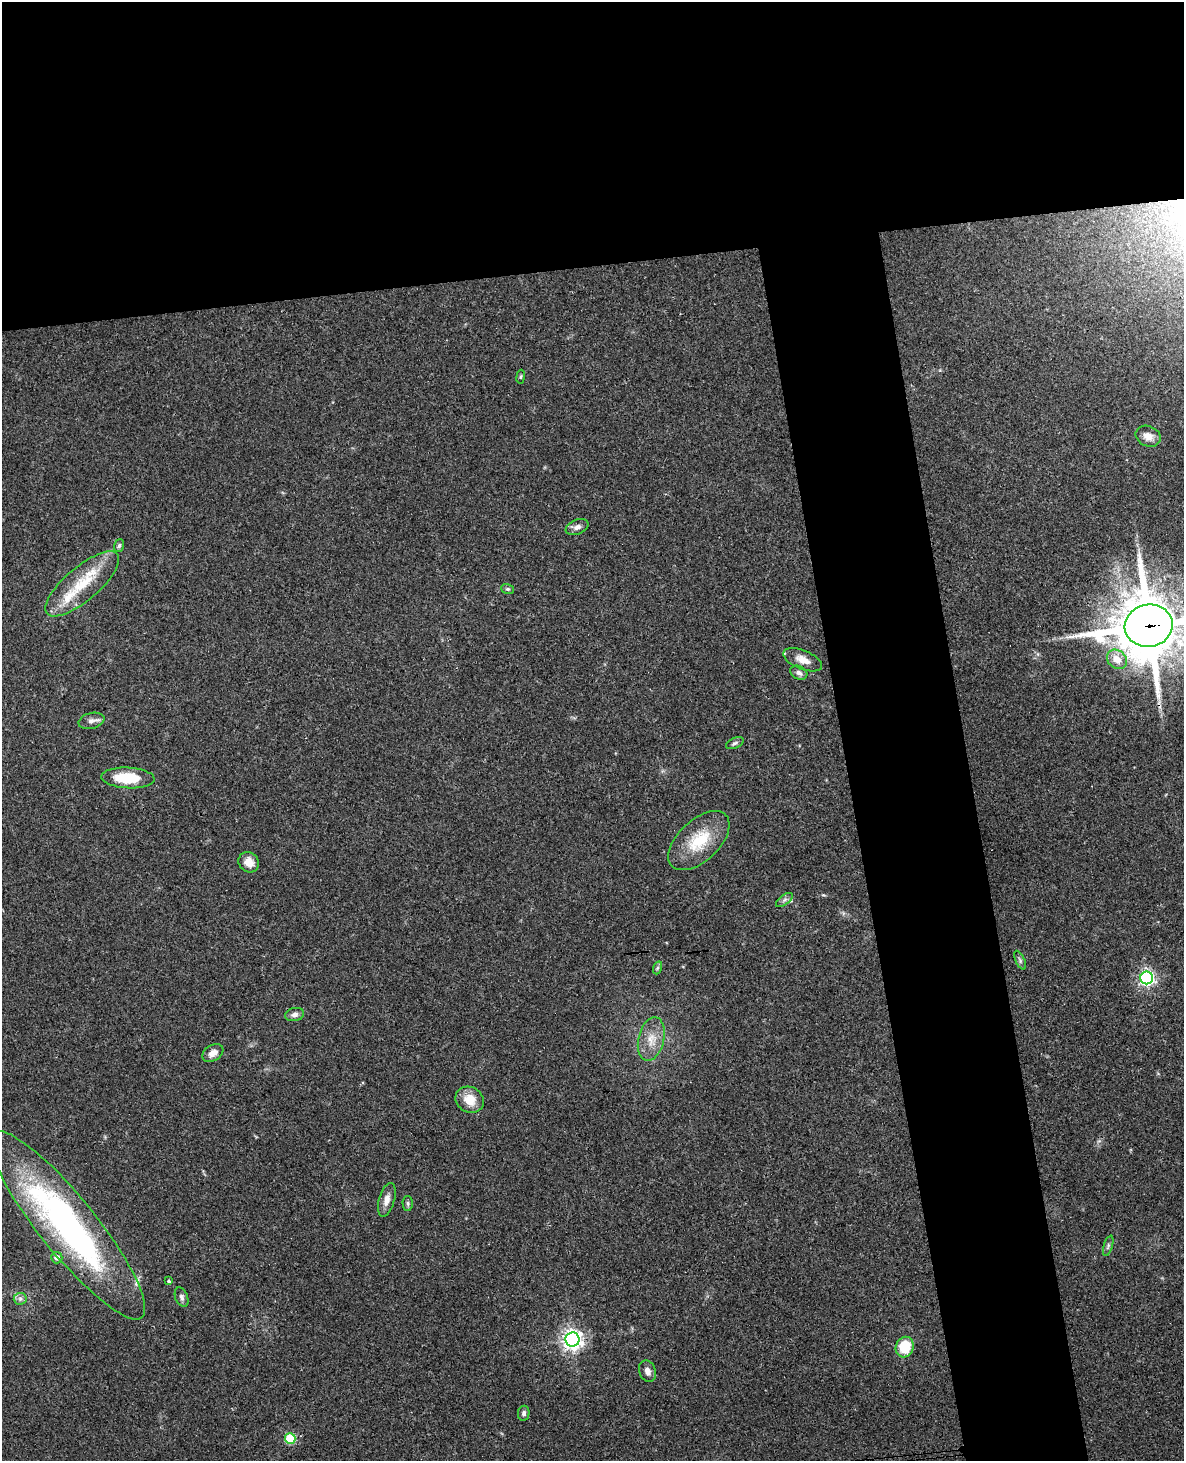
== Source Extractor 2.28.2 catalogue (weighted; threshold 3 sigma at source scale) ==
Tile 2 of 4 x 3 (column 2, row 1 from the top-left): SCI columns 1241-2422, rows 3172-4630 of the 4843 x 4777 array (HDU 1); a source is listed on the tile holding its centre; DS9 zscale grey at full resolution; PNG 1186 x 1463 px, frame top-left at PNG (2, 2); each listed source drawn as its Kron ellipse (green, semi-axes under 4 px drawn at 4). Shown black and unused: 27% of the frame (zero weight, under 3 of 4 exposures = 6% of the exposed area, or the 3 px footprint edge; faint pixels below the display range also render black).
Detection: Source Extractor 2.28.2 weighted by HDU 2 'WHT'; one run over the whole footprint, this tile lists its part. Background 0.0648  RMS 0.0049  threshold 0.0219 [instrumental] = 3 sigma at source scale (4.5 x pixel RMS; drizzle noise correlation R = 1.50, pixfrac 1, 0.05/0.05 arcsec/px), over >= 5 px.
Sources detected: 38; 1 cosmic-ray / hot-pixel residue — neither listed nor drawn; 1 inside a brighter listed object's ellipse — not listed separately; the other 36 listed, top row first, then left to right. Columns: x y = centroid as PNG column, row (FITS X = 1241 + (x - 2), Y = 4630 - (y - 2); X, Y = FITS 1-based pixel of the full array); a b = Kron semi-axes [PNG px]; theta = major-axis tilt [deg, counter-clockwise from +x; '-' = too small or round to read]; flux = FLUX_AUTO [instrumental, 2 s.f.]
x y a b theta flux
521 377 7 3 81 0.59
1148 436 13 10 -23 3.9
577 527 12 7 21 2.4
119 546 6 5 - 0.94
82 584 46 17 41 22
507 589 6 5 - 0.86
1149 626 24 21 11 3300
1117 659 11 9 -41 6.4
803 660 20 9 -22 5.1
799 673 9 6 -28 2
91 721 13 8 14 2.4
735 743 9 5 24 1.2
128 778 27 10 -3 17
699 841 37 20 43 20
249 862 11 9 -44 4.8
784 900 10 5 36 1.4
1020 960 10 4 -65 1.1
657 968 6 4 71 0.85
1147 978 6 6 - 140
295 1015 9 6 12 1.9
651 1039 22 13 76 8.1
213 1053 11 7 32 3.8
470 1100 15 12 -28 8.6
387 1200 17 8 74 3.6
408 1203 7 5 -88 1
67 1225 119 28 -51 160
1108 1246 10 4 73 1.2
57 1258 5 5 - 2.2
169 1281 3 3 - 2.6
182 1297 10 6 -69 1.4
20 1299 6 6 - 1.4
572 1339 7 7 - 290
905 1347 10 9 - 14
647 1371 11 8 -68 2.5
524 1413 7 5 80 1.3
290 1439 5 5 - 29
Overlapping masked pixels (flux is a lower limit): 1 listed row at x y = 1149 626
Isophote crosses this tile's border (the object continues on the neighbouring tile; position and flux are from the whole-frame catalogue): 2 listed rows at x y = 1149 626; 67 1225